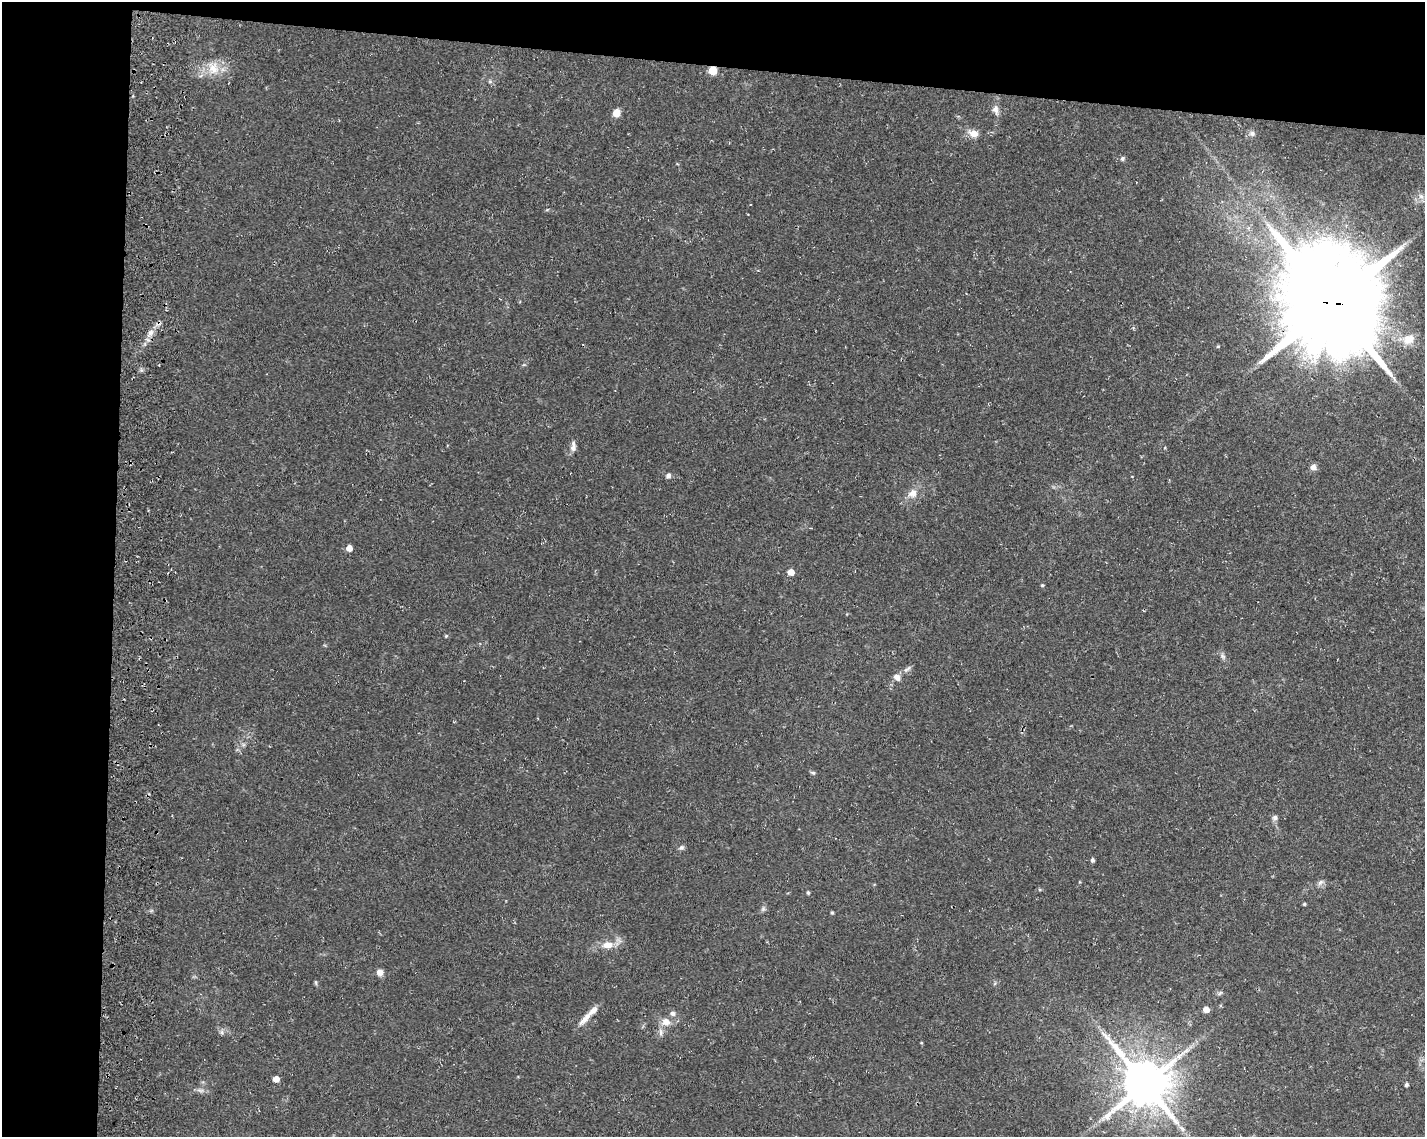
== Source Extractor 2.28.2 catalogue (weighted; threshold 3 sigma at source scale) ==
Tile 1 of 3 x 4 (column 1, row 1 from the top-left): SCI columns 343-1765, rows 3407-4541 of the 4897 x 4553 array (HDU 1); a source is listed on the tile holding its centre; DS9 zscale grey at full resolution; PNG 1427 x 1139 px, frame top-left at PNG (2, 2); no overlay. Shown black and unused: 14% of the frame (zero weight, under 3 of 4 exposures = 4% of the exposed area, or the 3 px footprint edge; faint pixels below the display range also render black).
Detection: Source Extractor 2.28.2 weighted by HDU 2 'WHT'; one run over the whole footprint, this tile lists its part. Background 0.0362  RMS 0.0051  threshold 0.0228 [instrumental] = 3 sigma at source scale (4.5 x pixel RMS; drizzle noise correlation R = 1.50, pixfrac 1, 0.0396/0.0396 arcsec/px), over >= 5 px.
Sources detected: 48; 1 too faint to see at this stretch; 1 long thin detection or spike segment (spike, bleed or trail) — not listed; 2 inside a brighter listed object's ellipse — not listed separately; the other 44 listed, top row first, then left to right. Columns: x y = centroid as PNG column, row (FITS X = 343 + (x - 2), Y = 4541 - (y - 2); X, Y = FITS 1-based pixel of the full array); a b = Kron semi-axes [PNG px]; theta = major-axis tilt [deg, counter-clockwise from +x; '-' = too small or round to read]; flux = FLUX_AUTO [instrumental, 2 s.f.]
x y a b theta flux
213 68 18 15 -78 7.8
713 70 5 5 - 18
490 81 6 5 - 0.81
995 109 14 8 -86 2.9
616 113 7 6 - 5.1
974 133 9 7 -17 4.9
1252 133 8 7 - 1.6
1122 158 6 6 - 1.1
1421 196 8 6 -44 1.9
1332 303 32 27 -62 8700
150 332 10 7 46 2.4
1409 339 17 13 22 7.3
573 446 14 7 87 2.4
1313 467 7 6 - 2.4
668 476 7 6 - 1.4
912 493 13 11 24 4.3
349 548 5 4 - 4.7
791 572 5 5 - 5.7
1042 585 4 4 - 0.56
446 636 5 4 - 0.55
1222 656 8 6 -37 1.3
907 669 14 5 37 1.6
897 677 10 7 -46 2.3
813 773 7 4 -28 0.78
1275 817 7 6 - 1.5
681 848 7 6 - 1.1
1092 860 5 4 - 1.1
1320 882 8 6 22 1.4
808 892 5 4 - 0.72
1304 904 4 4 - 0.57
763 909 5 5 - 0.93
832 913 4 4 - 0.55
607 945 14 8 6 5.3
380 972 8 7 - 2.4
316 983 6 4 -72 0.62
1206 1009 5 5 - 3.8
585 1019 24 7 48 4.4
666 1022 12 11 - 4.3
222 1032 7 4 -89 0.96
661 1032 10 6 -81 1.7
1187 1050 9 5 31 1.7
276 1079 5 5 - 4.6
1145 1083 14 12 -50 2500
1406 1085 5 4 - 0.78
Overlapping masked pixels (flux is a lower limit): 2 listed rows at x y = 713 70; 1332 303